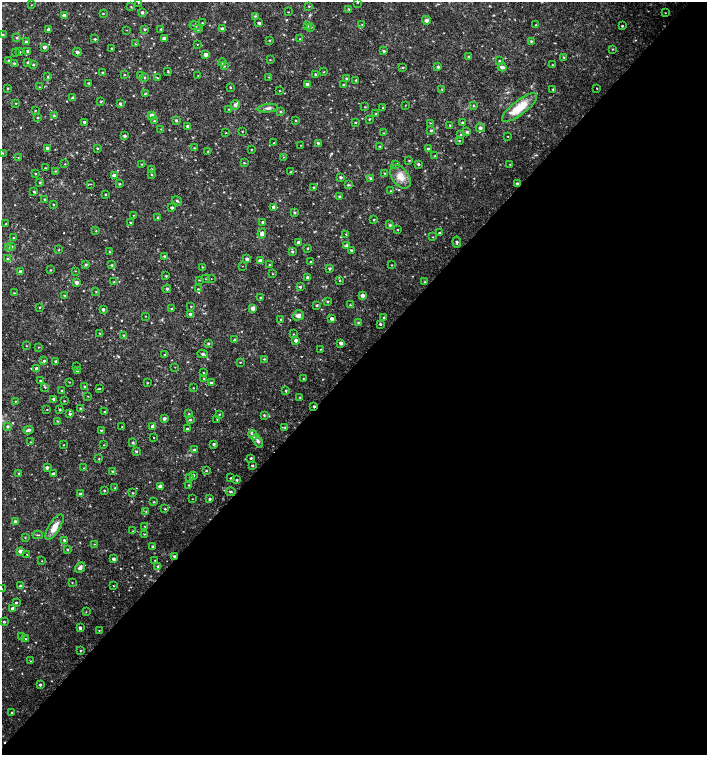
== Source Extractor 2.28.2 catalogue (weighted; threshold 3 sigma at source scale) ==
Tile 12 of 4 x 4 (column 4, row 3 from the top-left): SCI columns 4453-5861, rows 1506-3010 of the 6024 x 6030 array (HDU 1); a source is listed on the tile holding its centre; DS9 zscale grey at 2 x 2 block average (1 PNG px = mean of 2 x 2 image px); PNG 709 x 757 px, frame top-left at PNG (2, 2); each listed source drawn as its Kron ellipse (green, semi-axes under 4 px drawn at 4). Shown black and unused: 52% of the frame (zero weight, under 2 of 3 exposures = <1% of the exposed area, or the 3 px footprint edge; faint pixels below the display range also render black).
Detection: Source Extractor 2.28.2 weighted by HDU 2 'WHT'; one run over the whole footprint, this tile lists its part. Background 0.0231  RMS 0.0035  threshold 0.0158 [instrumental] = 3 sigma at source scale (4.5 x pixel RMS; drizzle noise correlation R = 1.50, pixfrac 1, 0.0396/0.0396 arcsec/px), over >= 5 px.
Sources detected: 374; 1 cosmic-ray / hot-pixel residue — neither listed nor drawn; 1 inside a brighter listed object's ellipse — not listed separately; the other 372 listed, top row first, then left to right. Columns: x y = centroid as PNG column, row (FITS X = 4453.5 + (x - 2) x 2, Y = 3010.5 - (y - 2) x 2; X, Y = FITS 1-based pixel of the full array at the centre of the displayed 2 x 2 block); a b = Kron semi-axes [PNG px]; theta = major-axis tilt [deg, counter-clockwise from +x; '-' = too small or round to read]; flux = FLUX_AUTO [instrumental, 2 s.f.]
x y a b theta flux
358 2 3 2 - 0.44
138 3 2 2 - 0.29
31 5 2 2 - 0.28
309 6 3 2 - 0.64
131 7 3 2 - 0.63
349 9 3 2 - 0.61
142 12 3 3 - 1.4
288 12 3 2 - 0.36
103 13 3 2 - 0.51
665 13 3 2 - 0.36
64 15 3 3 - 2
255 16 3 2 - 0.7
426 20 4 4 - 2.7
202 23 2 2 - 0.42
259 23 3 2 - 1.3
362 24 3 2 - 0.35
536 25 3 2 - 0.55
195 26 5 3 - 1.1
307 26 3 2 - 0.66
622 26 3 2 - 0.64
311 27 3 2 - 0.52
145 29 3 2 - 0.8
161 29 3 2 - 0.73
198 29 3 3 - 1.2
222 29 3 3 - 1.6
48 30 3 3 - 1.5
126 30 2 2 - 0.31
3 35 3 2 - 0.6
17 38 3 3 - 0.75
164 38 4 3 - 2.1
95 39 3 2 - 0.8
300 39 3 2 - 0.63
270 40 3 2 - 0.64
531 41 3 2 - 0.84
26 42 3 3 - 1.1
135 44 2 2 - 0.43
197 44 2 2 - 0.3
44 47 3 3 - 1.8
111 49 3 2 - 0.65
613 49 3 2 - 0.43
27 51 4 2 - 1
384 51 3 3 - 1.1
15 52 2 2 - 0.37
20 52 3 2 - 0.71
77 52 4 3 - 1.8
206 55 4 3 - 2.8
469 57 3 2 - 0.63
564 57 3 2 - 0.56
270 60 2 2 - 0.43
9 61 3 3 - 1.1
499 61 4 3 - 0.78
28 62 3 3 - 1.1
222 62 4 3 - 0.94
14 63 3 3 - 0.98
34 65 3 2 - 0.72
552 65 3 2 - 0.37
224 66 3 3 - 0.84
403 67 2 2 - 0.48
438 67 3 3 - 1.1
502 67 4 4 - 2.9
168 72 3 2 - 0.72
323 72 3 2 - 0.44
102 73 3 2 - 0.81
125 75 3 2 - 0.39
140 75 3 2 - 0.51
198 75 2 2 - 0.36
316 75 3 2 - 1.1
48 77 3 2 - 0.6
144 77 3 2 - 0.63
269 77 3 2 - 0.37
157 78 3 2 - 0.41
346 78 3 2 - 0.62
356 80 3 2 - 0.63
89 83 2 2 - 0.83
307 84 3 3 - 1.5
343 85 3 2 - 0.51
40 87 3 2 - 0.41
230 87 2 2 - 0.63
8 88 3 2 - 0.53
442 89 3 2 - 0.57
553 89 3 2 - 0.56
597 89 2 2 - 0.55
279 91 3 2 - 0.35
145 94 3 2 - 0.68
73 98 3 3 - 1.1
101 101 3 2 - 0.57
16 103 2 2 - 0.45
120 104 3 3 - 1.3
235 105 5 4 - 2.3
405 105 2 2 - 0.28
474 106 3 2 - 0.59
365 107 3 2 - 0.43
520 107 21 7 38 19
268 108 10 3 6 2.2
383 108 3 2 - 0.38
229 109 2 2 - 0.4
35 111 3 2 - 0.53
281 111 3 2 - 0.72
376 114 3 2 - 0.52
151 115 4 4 - 3
54 116 3 3 - 0.82
37 118 3 2 - 0.46
369 119 2 2 - 0.66
176 120 3 3 - 1
296 120 3 2 - 0.59
154 121 3 2 - 0.61
84 122 2 2 - 1.4
355 122 2 2 - 0.49
430 123 3 2 - 0.32
462 123 3 3 - 0.9
450 125 2 2 - 0.65
188 126 3 3 - 1.1
480 128 4 4 - 1.9
161 129 2 2 - 0.39
431 130 3 3 - 1
242 131 2 2 - 0.46
467 132 3 3 - 1
226 133 2 2 - 0.39
383 133 3 2 - 0.36
461 134 3 2 - 0.62
125 136 4 2 - 1.2
508 136 3 2 - 0.33
459 141 3 2 - 0.6
274 143 2 2 - 0.49
318 143 3 3 - 0.99
301 145 2 2 - 0.3
380 146 2 2 - 0.52
47 148 3 2 - 1.4
97 148 3 2 - 0.62
194 148 3 2 - 0.45
428 149 3 3 - 1.3
251 150 3 2 - 0.39
208 152 3 3 - 0.72
3 153 3 2 - 0.49
435 156 3 3 - 0.7
18 157 2 2 - 0.36
283 157 3 2 - 0.31
409 161 3 2 - 0.56
244 163 3 2 - 0.59
65 164 2 2 - 0.41
141 164 2 2 - 0.42
418 164 3 3 - 0.97
510 164 3 2 - 0.36
395 165 4 3 - 1
45 168 2 2 - 0.45
152 169 3 3 - 1.2
56 171 3 2 - 0.6
291 172 3 3 - 0.68
384 173 3 2 - 0.45
35 174 3 2 - 0.48
151 174 3 2 - 0.58
114 175 4 4 - 2.7
341 177 3 3 - 1.1
400 177 13 8 -55 7.7
370 178 3 3 - 0.93
40 183 3 2 - 0.79
517 183 3 3 - 0.98
90 184 3 2 - 0.46
120 184 3 3 - 0.75
348 185 4 3 - 0.87
313 187 3 3 - 0.73
390 191 2 2 - 0.45
34 192 3 2 - 0.9
106 194 2 2 - 0.66
339 196 4 2 - 0.55
45 199 3 2 - 0.8
177 201 5 2 - 1
53 204 2 2 - 0.59
273 207 3 3 - 1.8
172 208 3 3 - 1.1
295 212 3 3 - 0.88
133 215 2 2 - 0.36
158 218 3 2 - 0.5
374 220 3 2 - 0.57
263 222 3 3 - 1
130 223 3 2 - 0.68
6 224 2 2 - 0.56
390 225 3 3 - 1
398 230 2 2 - 0.37
96 231 3 2 - 0.44
262 233 5 3 - 2.9
439 233 2 2 - 0.72
346 234 2 2 - 0.33
433 237 2 2 - 0.46
14 238 3 2 - 0.64
299 242 3 3 - 2.3
457 242 5 3 - 1.2
346 246 4 4 - 1
8 247 4 3 - 0.96
11 247 4 3 - 1.1
307 248 2 2 - 0.59
58 250 3 2 - 0.49
351 250 3 2 - 0.85
109 252 3 3 - 0.63
292 252 3 3 - 1.1
165 256 3 3 - 1.3
8 259 3 3 - 1
247 259 3 3 - 1.8
260 260 4 3 - 2.6
310 262 2 2 - 0.6
86 264 4 3 - 1.1
112 265 3 3 - 0.79
269 265 3 2 - 0.58
392 265 2 2 - 0.5
242 266 2 2 - 0.25
202 267 2 2 - 0.52
330 268 3 2 - 1.1
51 270 2 2 - 0.58
75 271 2 2 - 0.36
20 272 3 3 - 1.7
272 274 2 2 - 0.39
166 276 4 2 - 0.57
307 277 3 3 - 1.2
206 279 3 2 - 0.46
211 279 2 2 - 0.41
199 280 3 2 - 0.4
340 281 3 2 - 0.57
76 282 3 3 - 2.4
114 282 3 2 - 0.75
425 282 3 3 - 0.83
300 287 3 3 - 0.76
167 289 4 3 - 0.96
198 289 3 2 - 0.56
96 291 3 2 - 0.39
14 293 3 2 - 0.47
64 295 2 2 - 0.53
362 295 3 3 - 3
261 297 2 2 - 0.55
328 301 3 2 - 0.63
350 305 3 3 - 0.7
191 306 2 2 - 0.38
317 306 3 3 - 0.83
39 308 3 2 - 0.41
253 308 4 3 - 5.6
103 309 3 2 - 1.4
171 309 3 2 - 0.62
190 314 4 3 - 1.5
298 315 6 5 - 2.9
145 316 2 2 - 0.31
384 317 3 3 - 0.79
332 319 3 3 - 1.8
281 320 3 3 - 0.66
358 323 3 2 - 0.68
380 324 3 2 - 0.9
100 333 2 2 - 0.37
293 334 2 2 - 0.44
124 335 3 3 - 0.85
235 340 3 3 - 1.8
296 340 3 3 - 1.9
208 343 3 3 - 0.87
341 343 3 3 - 2.2
27 346 3 2 - 0.31
38 347 3 2 - 0.42
320 349 2 2 - 0.34
203 354 5 4 - 1.4
165 355 2 2 - 0.53
264 359 3 2 - 0.63
44 361 3 3 - 0.9
56 361 2 2 - 1.3
240 362 2 2 - 0.41
76 367 2 2 - 0.56
175 367 2 2 - 0.32
37 369 3 3 - 2.7
77 371 3 2 - 0.9
203 373 3 2 - 0.55
204 378 3 2 - 0.54
303 378 2 2 - 0.41
41 381 3 3 - 1.2
69 382 3 2 - 0.37
147 383 2 2 - 0.64
211 383 3 2 - 1.1
85 386 3 2 - 0.84
45 387 3 3 - 0.75
193 388 2 2 - 0.4
99 389 3 2 - 0.6
62 391 3 2 - 0.7
286 391 3 2 - 0.75
88 396 2 2 - 0.31
300 397 2 2 - 0.41
54 399 3 3 - 1.6
15 401 2 2 - 0.41
64 401 2 2 - 0.48
314 406 3 2 - 1.1
80 408 2 2 - 0.73
47 409 2 2 - 0.66
60 409 2 2 - 0.75
104 412 2 2 - 0.8
70 414 3 3 - 1.2
189 414 3 2 - 0.48
219 415 3 2 - 0.41
264 415 3 3 - 0.76
164 418 3 2 - 1.7
217 419 2 2 - 0.37
190 420 3 2 - 0.84
58 421 3 2 - 0.59
8 426 3 3 - 1.2
153 426 3 3 - 2.8
122 427 2 2 - 0.37
285 428 3 2 - 0.7
187 429 3 2 - 0.91
28 430 5 3 - 2.5
101 430 3 3 - 0.71
253 435 5 3 - 1.9
154 438 2 2 - 1.8
258 441 7 4 -60 2.2
30 442 3 3 - 0.59
133 443 3 3 - 0.97
214 444 4 3 - 1.1
63 445 2 2 - 0.38
104 445 2 2 - 0.4
194 450 3 3 - 1.3
136 451 3 3 - 0.92
251 458 3 2 - 0.9
99 459 3 2 - 0.47
252 466 3 2 - 0.77
47 468 3 3 - 1.6
84 468 2 2 - 0.41
112 471 2 2 - 0.67
206 471 3 2 - 0.64
19 473 3 2 - 0.6
53 474 3 3 - 2.3
193 475 3 3 - 1.1
190 478 3 2 - 0.74
231 478 2 2 - 0.92
237 480 2 2 - 0.88
189 485 3 2 - 0.66
160 486 3 3 - 2.6
115 488 2 2 - 0.37
104 491 2 2 - 0.68
231 492 5 2 - 0.86
133 493 2 2 - 0.66
80 494 3 3 - 1.5
192 499 2 2 - 0.35
210 499 2 2 - 1.3
154 502 3 2 - 0.57
165 509 2 2 - 0.63
146 512 3 2 - 0.43
15 521 3 3 - 1.4
54 527 14 5 58 8.5
145 527 3 2 - 0.34
133 531 2 2 - 0.39
144 534 2 2 - 0.52
38 535 5 2 - 0.66
25 537 2 2 - 0.42
64 540 3 2 - 1.1
94 544 2 2 - 0.35
152 546 2 2 - 0.83
67 549 3 3 - 0.74
20 551 3 3 - 3
27 554 2 2 - 0.33
174 556 3 2 - 1.1
114 559 3 3 - 1.5
155 560 2 2 - 0.44
42 561 2 2 - 0.28
158 566 3 3 - 1.1
80 568 5 3 - 3.4
72 583 2 2 - 0.35
21 586 3 3 - 1.3
113 586 2 2 - 0.35
2 589 3 2 - 0.65
16 603 2 2 - 0.93
13 608 3 3 - 2.8
86 612 3 2 - 0.35
4 622 3 2 - 0.87
80 628 3 3 - 1.6
99 630 2 2 - 0.31
22 637 3 3 - 0.92
25 638 3 2 - 0.64
81 650 3 2 - 0.61
30 661 3 2 - 0.39
40 685 2 2 - 1.1
12 713 2 2 - 0.93
Overlapping masked pixels (flux is a lower limit): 2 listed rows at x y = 314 406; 174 556
Isophote crosses this tile's border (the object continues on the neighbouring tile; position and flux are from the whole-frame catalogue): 2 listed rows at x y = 358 2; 2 589
Diffuse or blended objects may show on this block-average render without a row.